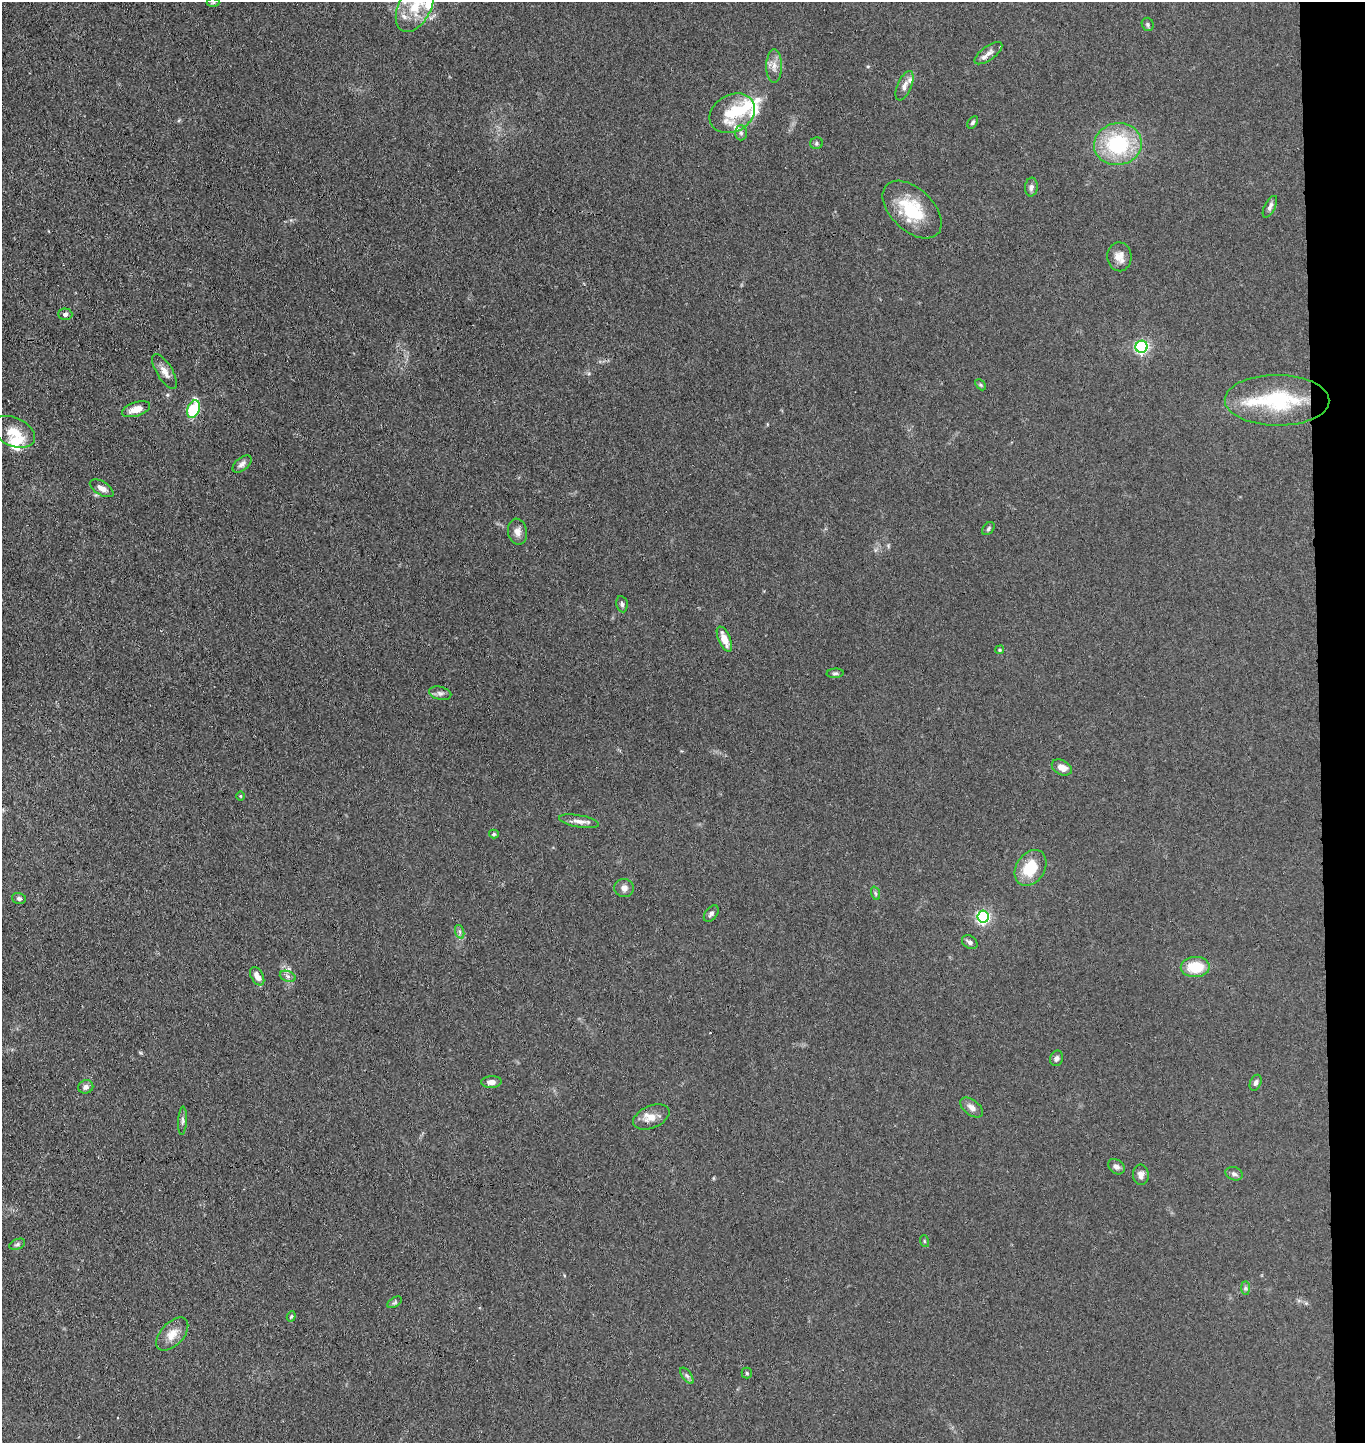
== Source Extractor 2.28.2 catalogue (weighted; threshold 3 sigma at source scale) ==
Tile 6 of 3 x 3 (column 3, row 2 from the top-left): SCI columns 2883-4245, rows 1446-2886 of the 4410 x 4332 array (HDU 1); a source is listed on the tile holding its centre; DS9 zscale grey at full resolution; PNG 1367 x 1445 px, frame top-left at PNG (2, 2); each listed source drawn as its Kron ellipse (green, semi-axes under 4 px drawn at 4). Shown black and unused: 3% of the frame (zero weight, under 3 of 4 exposures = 5% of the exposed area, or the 3 px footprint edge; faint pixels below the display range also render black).
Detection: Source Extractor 2.28.2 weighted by HDU 2 'WHT'; one run over the whole footprint, this tile lists its part. Background 0.089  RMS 0.0074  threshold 0.0333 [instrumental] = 3 sigma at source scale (4.5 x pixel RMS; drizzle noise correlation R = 1.50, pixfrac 1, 0.05/0.05 arcsec/px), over >= 5 px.
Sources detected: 77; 1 inside a brighter object's white glare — neither listed nor drawn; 11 inside a brighter listed object's ellipse — not listed separately; the other 65 listed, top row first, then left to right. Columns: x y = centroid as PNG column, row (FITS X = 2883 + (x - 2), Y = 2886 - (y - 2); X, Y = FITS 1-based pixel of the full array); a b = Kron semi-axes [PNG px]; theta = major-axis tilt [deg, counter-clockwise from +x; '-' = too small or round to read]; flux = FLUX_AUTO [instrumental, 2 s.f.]
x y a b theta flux
213 3 6 4 3 0.95
415 7 27 16 62 23
1148 24 7 6 - 1.3
988 53 16 7 36 4.4
774 66 17 8 90 5.7
904 86 16 7 67 4.5
732 113 24 18 29 23
973 122 7 4 57 1.3
741 133 7 6 - 1.9
816 143 6 6 - 1.3
1118 144 24 21 9 58
1031 187 9 6 82 2.5
1270 207 12 5 62 2.5
912 210 35 21 -44 34
1119 257 14 12 -87 6.6
65 314 7 6 - 1.9
1142 347 6 6 - 120
165 372 20 8 -58 6.1
980 385 6 4 -46 1.1
1277 400 52 25 -1 58
136 409 14 7 18 7.9
193 409 9 6 69 41
14 432 22 14 -24 13
242 464 11 6 40 2.9
102 488 13 6 -31 4.3
988 528 7 5 52 1.4
517 532 13 9 -80 4.5
622 604 8 5 -79 1.8
724 639 13 6 -66 9.4
1000 650 4 4 - 1
835 673 8 4 5 1.5
440 693 11 6 -13 2.7
1062 767 11 7 -27 5.7
240 796 5 3 - 0.66
579 821 20 6 -10 4.7
494 834 5 4 - 1.2
1030 868 19 14 57 23
624 888 10 9 - 4
875 893 7 4 -71 1.3
19 898 7 5 -17 1.9
711 914 9 6 52 2.1
983 917 6 5 - 140
460 932 7 4 -71 1.7
970 942 8 6 -35 2.4
1195 967 14 10 2 20
257 976 10 6 -62 5.7
288 976 8 5 -20 2.2
1057 1058 8 6 72 2.1
491 1082 10 6 3 4.2
1256 1083 8 5 67 2.2
86 1087 8 6 21 3.1
972 1107 13 7 -38 4.4
651 1117 19 11 23 8
182 1121 14 4 88 2.1
1116 1167 9 6 -37 2.8
1234 1174 9 6 -19 2.1
1141 1175 10 8 -88 3.6
924 1241 6 3 -72 0.82
17 1244 8 5 22 1.5
1245 1288 7 4 -89 1.5
395 1302 8 4 31 1.3
291 1316 5 4 - 0.94
172 1334 20 11 47 9.3
747 1373 5 5 - 1.1
687 1376 9 4 -54 1.8
Isophote crosses this tile's border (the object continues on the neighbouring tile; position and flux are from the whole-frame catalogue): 1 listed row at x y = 415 7